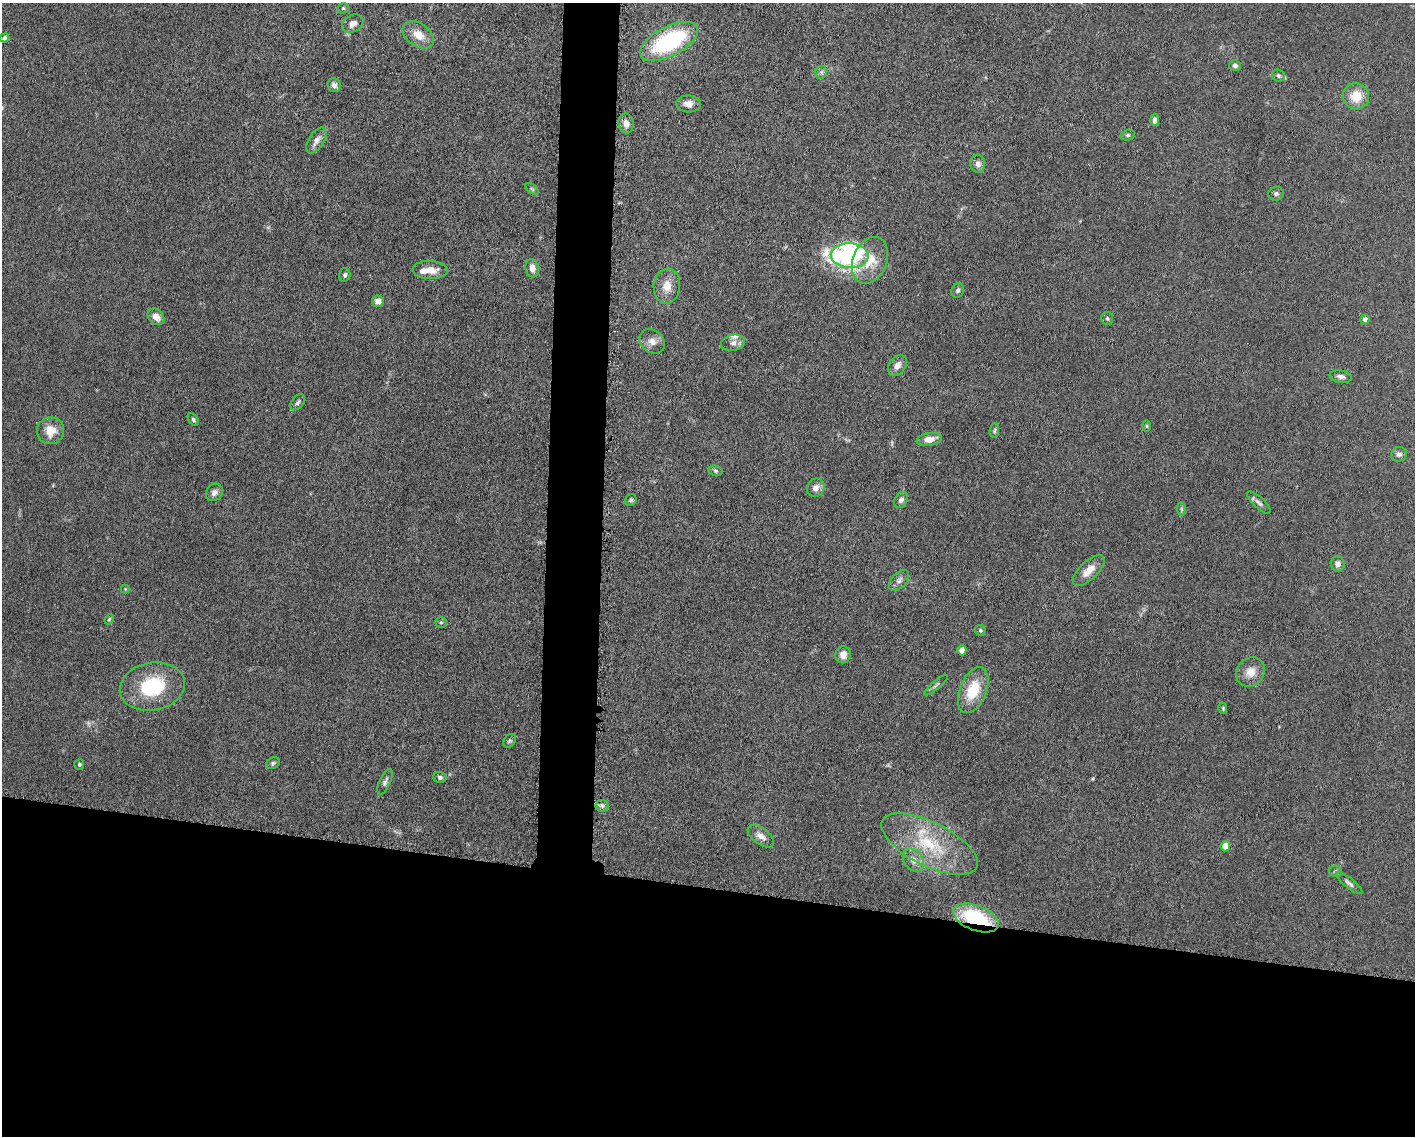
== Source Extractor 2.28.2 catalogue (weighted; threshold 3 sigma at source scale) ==
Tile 11 of 3 x 4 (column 2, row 4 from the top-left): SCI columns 1635-3047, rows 7-1140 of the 4582 x 4551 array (HDU 1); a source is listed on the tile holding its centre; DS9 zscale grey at full resolution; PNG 1417 x 1138 px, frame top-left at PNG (2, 3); each listed source drawn as its Kron ellipse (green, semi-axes under 4 px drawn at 4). Shown black and unused: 25% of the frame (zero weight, under 5 of 10 exposures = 2% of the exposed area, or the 3 px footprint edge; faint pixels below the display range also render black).
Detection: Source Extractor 2.28.2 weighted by HDU 2 'WHT'; one run over the whole footprint, this tile lists its part. Background 0.0225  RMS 0.0022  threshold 0.00881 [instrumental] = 3 sigma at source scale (4.09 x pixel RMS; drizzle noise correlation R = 1.36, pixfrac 0.8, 0.05/0.05 arcsec/px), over >= 5 px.
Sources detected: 77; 1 too faint to see at this stretch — neither listed nor drawn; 2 inside a brighter listed object's ellipse — not listed separately; the other 74 listed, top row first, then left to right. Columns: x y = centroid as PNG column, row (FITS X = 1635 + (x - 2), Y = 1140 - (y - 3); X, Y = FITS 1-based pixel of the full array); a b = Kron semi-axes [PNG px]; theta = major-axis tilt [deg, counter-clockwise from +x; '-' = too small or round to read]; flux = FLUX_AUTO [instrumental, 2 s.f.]
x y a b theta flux
343 8 6 5 - 0.29
353 24 11 8 28 1.5
418 35 17 11 -34 3
4 38 5 4 - 0.43
669 41 32 15 27 23
1235 65 6 5 - 0.55
821 72 6 6 - 0.44
1278 76 6 6 - 0.37
334 85 7 6 - 0.82
1356 96 13 13 - 4
689 104 12 8 -3 1.4
1155 120 6 4 -87 0.86
626 123 10 7 -78 1.5
1128 135 7 5 14 0.33
316 140 14 7 58 1.5
978 164 9 7 -87 0.91
532 189 7 4 -36 0.32
1276 194 8 7 - 0.49
850 256 19 12 -3 43
870 260 24 17 68 4.9
532 268 9 6 -80 1.7
430 270 17 9 -3 2.5
345 275 7 5 75 0.54
667 286 17 13 84 2.7
958 290 7 6 - 0.57
378 301 6 5 - 1.5
156 317 9 7 -44 1.7
1107 319 6 5 - 0.35
1365 319 5 4 - 0.77
652 341 14 11 -37 1.6
733 343 12 8 13 0.97
897 365 12 8 55 1.3
1341 377 11 6 -10 0.79
298 402 9 5 52 0.53
193 420 7 4 -52 0.35
1147 426 6 4 -89 0.24
50 431 13 13 - 3.1
994 431 7 4 83 0.37
929 439 13 6 9 2
1399 454 8 7 - 0.67
716 471 7 5 -15 0.38
816 488 9 8 - 1.4
214 492 9 8 - 0.94
631 500 6 5 - 0.37
901 500 8 6 64 0.81
1259 502 15 5 -43 0.8
1181 509 7 4 -89 0.34
1338 564 7 7 - 1
1089 571 20 9 44 2.6
899 580 12 7 47 0.94
125 589 4 4 - 0.17
109 619 5 4 - 0.27
441 622 5 5 - 0.31
980 630 6 5 - 0.31
962 650 5 4 - 1.9
843 655 8 7 - 1.5
1250 672 15 13 50 2.5
936 685 15 3 40 0.42
152 687 33 24 11 13
973 690 24 13 68 6.4
1223 708 6 3 -77 0.23
509 741 7 5 51 0.37
273 763 7 5 29 0.41
79 764 5 5 - 0.41
440 777 6 5 - 0.55
385 782 14 5 66 0.67
602 806 6 6 - 0.53
761 836 15 8 -37 1.4
930 844 53 22 -26 14
1225 846 5 5 - 3.4
913 860 12 9 -54 1.7
1336 871 6 5 - 0.38
1349 883 16 5 -39 0.73
976 918 24 12 -21 15
Overlapping masked pixels (flux is a lower limit): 1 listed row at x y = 976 918